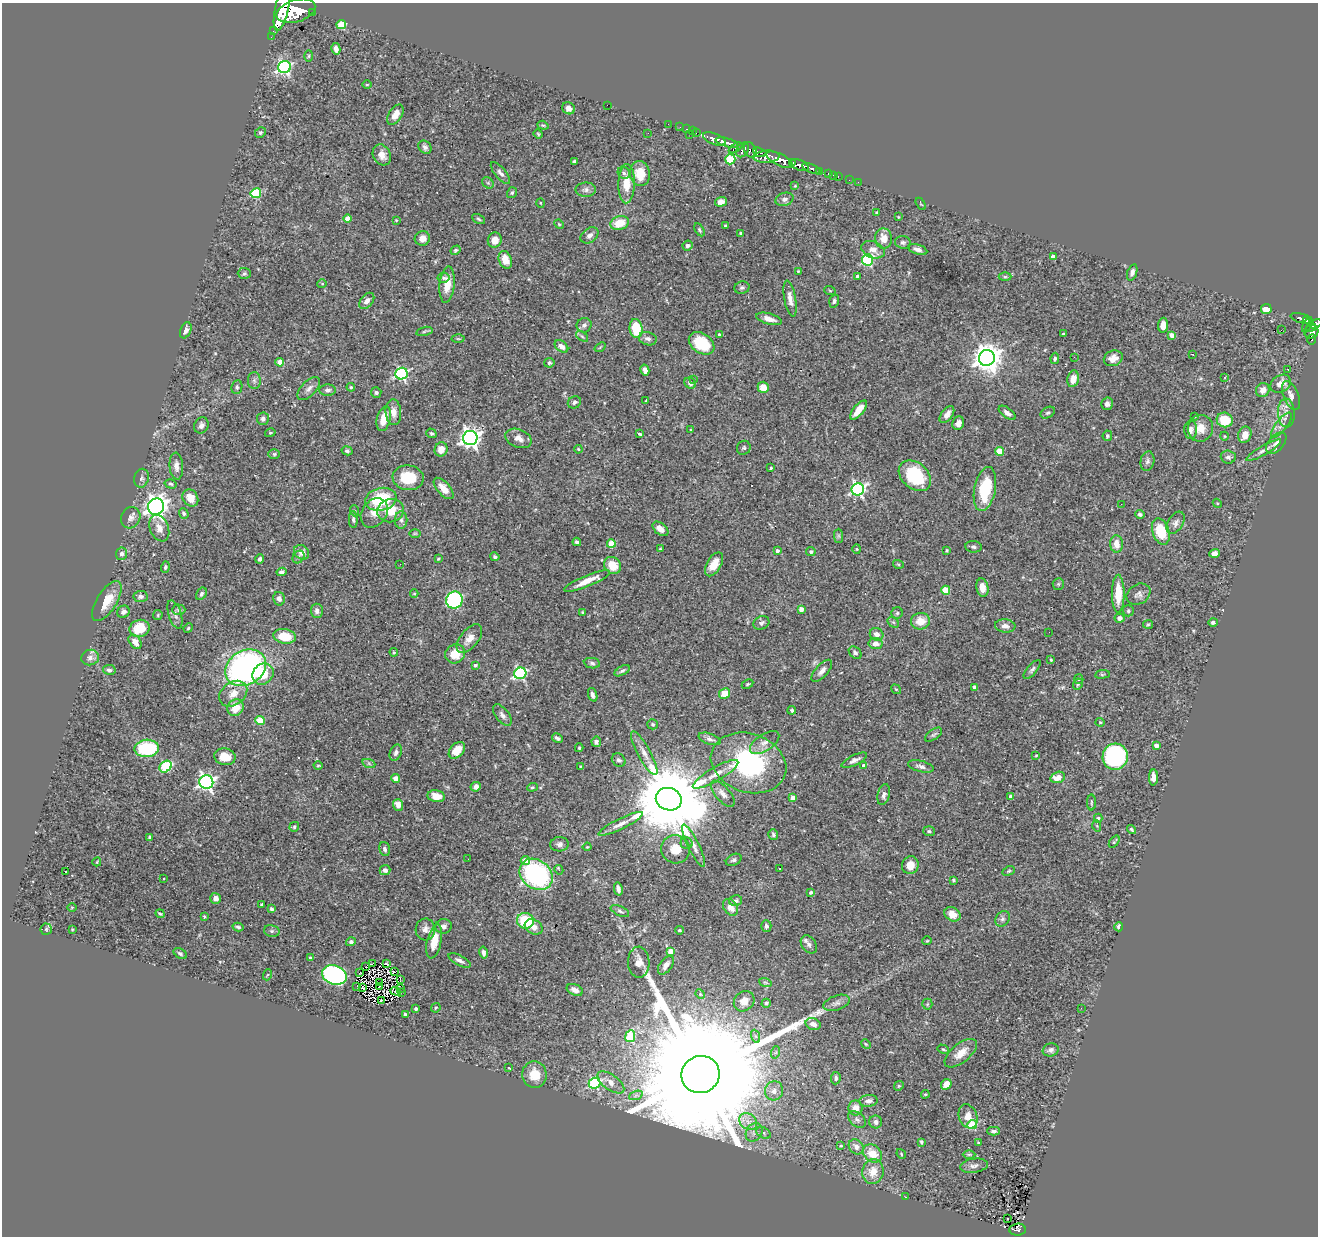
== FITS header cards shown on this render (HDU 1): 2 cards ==
NAXIS1  =                 1316
NAXIS2  =                 1234

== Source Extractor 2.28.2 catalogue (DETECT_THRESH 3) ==
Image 1316 x 1234 px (HDU 1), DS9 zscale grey, 1 PNG px = 1 image px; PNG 1320 x 1238 px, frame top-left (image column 1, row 1234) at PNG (2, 3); each listed source drawn as its Kron ellipse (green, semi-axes under 4 px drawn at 4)
Background 0.866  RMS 0.029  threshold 0.0861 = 3 sigma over >= 5 px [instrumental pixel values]
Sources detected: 463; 2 with non-positive FLUX_AUTO (blend fragments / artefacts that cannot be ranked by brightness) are neither listed nor drawn; the other 461 listed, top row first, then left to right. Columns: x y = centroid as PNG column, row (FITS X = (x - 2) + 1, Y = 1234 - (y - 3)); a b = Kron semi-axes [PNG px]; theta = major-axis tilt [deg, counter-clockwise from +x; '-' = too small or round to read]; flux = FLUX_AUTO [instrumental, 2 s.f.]
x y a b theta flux
282 8 23 6 78 11000
296 11 20 11 18 7900
312 12 3 3 - 150
341 25 5 4 - 69
273 31 2 2 - 15
271 37 2 2 - 7.6
336 49 6 4 -76 9.5
309 56 6 3 88 2.3
284 67 6 6 - 340
367 85 5 3 - 2
607 105 2 2 - 28
569 108 6 5 - 11
395 115 11 6 58 21
668 124 2 2 - 13
543 125 6 4 -19 2.5
680 127 2 2 - 13
686 129 3 2 - 34
692 131 3 2 - 19
696 132 3 2 - 30
260 133 5 5 - 3
648 133 2 2 - 1.7
538 134 5 4 - 2
689 134 3 2 - 93
714 139 12 5 -22 2200
727 142 12 4 -15 1800
425 147 7 6 - 6.2
736 148 7 4 31 320
743 150 8 5 58 810
750 150 8 6 -63 590
760 152 7 4 -17 520
382 155 11 8 -62 15
766 157 13 6 4 1900
730 159 5 5 - 110
780 160 14 6 -26 3800
574 161 4 2 - 2.5
793 163 4 3 - 600
799 165 10 5 -20 1500
811 168 10 3 -23 370
819 171 4 3 - 170
500 173 13 5 -50 8
624 173 6 5 - 4.6
828 173 3 3 - 52
640 174 12 10 -80 32
833 175 2 2 - 11
838 176 3 2 - 27
849 180 2 2 - 7.3
858 182 2 2 - 7.3
488 183 6 5 - 3.7
626 184 20 8 88 33
795 186 3 3 - 2.1
586 190 10 7 0 6.8
256 193 5 5 - 110
512 193 6 5 - 3.1
784 199 9 6 18 6.6
721 202 6 4 18 17
540 203 5 3 - 1.6
921 204 7 2 -58 1.5
877 212 4 3 - 2
898 217 3 2 - 1.3
348 219 4 4 - 29
478 219 7 4 -28 3.4
396 220 3 2 - 1.3
620 223 9 7 16 39
559 224 5 4 - 2.4
726 226 3 3 - 3
699 230 7 4 -60 3
741 233 4 3 - 3.6
590 235 10 7 37 8.8
422 238 7 7 - 13
884 238 10 8 -83 20
495 240 8 7 - 16
903 242 8 6 -11 5
688 246 5 5 - 5.2
917 249 10 5 -18 8.1
456 250 5 4 - 3
873 250 12 8 -21 14
1053 257 4 4 - 12
505 260 9 6 -71 26
867 260 5 5 - 210
798 271 3 3 - 2.1
1132 272 8 4 71 8.1
244 273 6 5 - 3.4
858 276 4 3 - 8.7
1005 277 6 4 0 3.1
443 278 6 5 - 4.4
322 284 4 4 - 2.2
447 285 18 7 84 29
742 288 7 6 - 5.2
830 291 6 3 -20 1.8
790 299 18 5 -79 13
367 301 9 6 50 8.1
834 301 6 5 - 4.9
1266 309 5 5 - 26
1301 318 11 4 -15 270
769 319 13 5 -15 14
1307 321 3 2 - 170
1315 324 6 4 22 580
584 325 7 7 - 6.2
1163 325 7 5 86 11
1307 325 8 4 64 150
1311 327 5 2 - 310
636 328 9 6 -83 74
186 330 8 5 69 7.2
1281 330 2 2 - 520
424 331 8 3 14 2.8
1311 332 7 6 - 460
719 334 3 3 - 3
1063 334 3 3 - 2.4
1172 335 4 4 - 16
582 336 7 3 -37 3.1
458 339 6 4 -1 2.6
648 339 9 6 -15 7.7
1312 340 5 3 - 39
702 343 14 9 -35 62
561 346 8 5 -39 11
600 347 6 3 37 1.9
1192 354 3 2 - 1.5
1074 357 3 2 - 1.8
987 358 8 8 - 2400
1055 358 6 4 81 5
1113 358 10 7 21 16
280 362 4 4 - 23
549 363 5 5 - 4
1288 369 2 2 - 1.4
645 370 6 4 -77 9.6
401 374 6 6 - 300
1225 377 3 3 - 2.3
693 379 3 3 - 3.9
1073 379 8 5 79 17
254 380 8 6 -89 5.8
690 383 6 5 - 7.7
1281 384 11 8 31 19
237 387 7 5 82 4.4
351 387 4 4 - 2.3
763 387 5 5 - 21
309 388 14 7 46 11
328 390 8 5 4 6.1
1263 390 7 6 - 16
376 393 5 5 - 3.6
1291 395 15 7 -68 12
646 400 3 2 - 1.1
574 402 7 5 31 5.7
1107 404 6 5 - 6.3
858 410 12 5 51 26
393 412 13 8 -86 18
1007 413 10 5 -37 8.5
1048 413 8 5 29 4.1
1286 413 14 8 -88 15
947 415 10 5 54 12
1195 416 4 2 - 1.5
263 419 6 6 - 6.6
384 419 12 7 77 22
1225 420 8 7 - 54
958 423 7 5 69 9.2
201 425 8 7 - 7.5
1281 425 15 5 52 10
1200 428 13 12 - 23
691 430 3 3 - 1.8
1191 430 9 6 88 8.4
270 433 5 4 - 2.4
431 433 5 4 - 2.9
640 434 4 3 - 3.6
1245 435 8 6 70 16
1107 436 5 4 - 3.7
1224 436 4 3 - 1.5
470 438 7 7 - 1000
518 438 13 9 -21 14
1276 443 13 7 49 10
744 448 7 6 - 3.6
441 449 7 6 - 20
578 449 4 3 - 1.7
1264 450 20 4 30 10
347 451 5 4 - 4.3
999 451 4 4 - 44
274 454 6 5 - 3
1228 457 7 6 - 6.6
1147 461 10 6 80 6.3
176 466 13 7 -86 11
771 468 3 2 - 1.9
915 476 18 13 -41 120
141 478 9 7 76 5.6
408 478 15 12 -7 55
171 484 6 4 -16 3.2
444 488 13 6 -49 20
858 489 6 6 - 430
985 489 22 10 79 96
190 498 9 7 -55 29
381 499 16 11 12 110
1217 503 5 3 - 1.8
1121 504 2 2 - 1.9
156 507 8 8 - 1300
355 511 6 3 -70 1.8
391 511 13 11 16 39
184 513 5 4 - 4.1
374 513 16 12 54 19
1140 514 4 3 - 4
131 518 11 9 63 9.6
353 520 8 4 -89 4.5
401 520 9 6 -89 6.4
1176 523 12 7 58 8.5
159 528 14 9 -67 16
660 529 9 5 -39 14
1161 531 13 8 -72 69
415 533 6 4 0 2.3
838 536 7 4 -90 3.3
577 542 4 3 - 5.2
611 544 4 4 - 50
1116 544 8 6 -87 19
973 547 8 5 -7 4.7
660 549 3 3 - 1.7
857 549 4 4 - 2
947 550 3 3 - 2.2
777 551 4 3 - 5.7
811 551 4 4 - 4.5
302 552 8 6 -40 14
1214 553 5 4 - 6.5
122 554 6 5 - 6
299 557 7 5 54 3.9
495 557 4 4 - 3.8
260 559 4 4 - 5.7
438 559 3 3 - 1.8
400 564 2 2 - 0.86
714 564 13 7 59 24
898 564 5 3 - 2
612 565 9 7 -43 34
165 567 6 4 73 3.7
281 572 5 4 - 5.1
587 581 25 5 22 28
1058 584 6 5 - 3.2
982 588 9 6 -80 18
946 590 4 4 - 66
201 594 7 4 59 4.4
414 594 4 3 - 1.8
1118 594 19 6 -90 43
1138 594 12 10 32 9.4
141 596 7 5 5 6.7
279 599 7 6 - 6.9
454 600 8 8 - 280
107 601 23 10 57 36
801 609 4 4 - 13
179 610 6 5 - 3.5
317 611 7 6 - 7.1
1128 611 5 5 - 3.2
123 612 6 6 - 6.7
583 613 3 3 - 2.9
897 613 6 5 - 3.5
175 614 15 6 -73 8
158 615 5 4 - 2.4
1120 618 5 4 - 8.6
920 621 9 8 - 28
893 622 6 4 -43 3.3
1213 622 5 4 - 4.9
761 623 8 6 27 5.4
1148 624 5 4 - 2.3
1005 626 10 6 -6 12
140 628 10 8 18 52
188 628 5 4 - 2.3
1049 632 2 2 - 2.7
877 634 7 6 - 10
285 636 11 7 -9 51
469 638 17 9 51 16
135 642 8 5 -52 16
876 644 7 5 -7 13
394 652 4 3 - 2.2
855 653 7 5 -45 5.5
455 654 10 9 - 32
90 658 9 7 15 8.1
1051 660 3 3 - 2
592 663 8 5 -9 4.9
475 665 4 4 - 4.6
246 668 21 17 33 570
1032 669 12 5 50 5.2
109 670 6 5 - 4.7
622 671 8 4 29 4.4
822 671 14 6 48 11
520 673 6 5 - 280
263 674 11 10 - 41
1102 674 7 3 8 2.3
1079 679 5 4 - 2.4
748 684 6 4 27 2.5
1078 684 6 4 64 3.1
975 687 4 3 - 4.7
896 689 5 3 - 1.7
725 693 6 5 - 28
233 694 15 11 37 23
593 695 7 4 -72 6.5
235 708 8 8 - 30
792 710 4 4 - 3.2
502 715 12 6 -51 8.6
260 720 5 4 - 59
1100 722 4 4 - 2
653 724 5 5 - 3.7
934 735 10 5 35 4
557 738 5 3 - 4.2
710 739 11 5 -19 7.6
596 742 5 5 - 6.2
765 742 17 8 33 15
1156 745 4 4 - 12
147 748 12 8 4 140
579 748 4 3 - 2.1
457 750 10 6 45 25
396 752 8 5 69 6.1
644 753 24 6 -61 17
1036 755 3 2 - 1.5
225 757 10 8 -10 33
1115 757 13 12 - 280
619 760 7 6 - 6.1
854 760 14 5 26 8.3
749 763 39 29 -20 250
369 764 7 4 -20 3.4
318 766 4 3 - 1.9
581 766 4 2 - 1.5
864 766 4 4 - 12
921 766 13 5 -13 7.5
166 767 7 5 40 93
715 774 26 6 30 19
1058 777 7 5 18 28
1153 777 8 4 88 12
396 778 4 4 - 23
206 782 7 6 - 570
476 787 5 4 - 8.4
532 787 5 4 - 2.7
723 794 16 7 -49 12
884 795 10 6 76 7.9
436 796 9 6 -12 20
1011 796 4 4 - 11
793 798 4 4 - 18
669 799 13 11 -19 32000
1091 802 8 4 90 2.9
398 805 6 5 - 13
1098 818 4 4 - 2.5
621 824 24 5 26 15
1097 826 6 3 -72 1.9
294 827 5 4 - 2.9
1131 830 5 3 - 3.2
929 831 6 5 - 3.1
773 835 5 4 - 3.5
150 837 4 3 - 6
1114 842 7 3 50 2.6
687 843 6 5 - 4.1
559 844 9 7 6 7.4
694 846 23 5 -64 14
587 847 4 4 - 2.1
385 849 7 5 -73 5.4
675 849 14 14 - 30
468 859 2 2 - 4.1
734 860 8 5 27 4.5
525 861 4 4 - 19
97 862 4 2 - 1.5
910 865 9 8 - 22
780 868 3 2 - 2.5
385 870 5 5 - 6.1
559 870 5 3 - 4.9
65 871 3 3 - 7.2
1009 871 6 4 27 2.7
536 874 18 14 -38 300
164 879 3 2 - 3.1
953 880 3 3 - 2.7
618 889 6 3 -78 6.9
811 893 4 3 - 4.2
216 898 5 5 - 10
736 901 6 5 - 5.1
262 904 3 2 - 1.9
72 907 4 3 - 1.6
730 907 9 6 -53 19
272 909 4 4 - 3.4
620 911 10 5 -25 4.9
160 914 4 2 - 2.7
952 914 8 6 -30 21
204 916 4 3 - 1.6
1002 919 8 6 52 5
525 921 8 7 - 84
444 926 8 7 - 7.7
766 926 6 5 - 5.8
238 927 5 3 - 3.2
534 927 9 7 -30 14
1119 927 5 3 - 8.8
46 929 5 5 - 3.5
425 929 11 9 88 12
72 930 3 2 - 1.8
679 930 4 3 - 2.7
272 931 8 6 -14 4.6
434 941 17 7 77 35
927 941 5 3 - 1.6
351 942 5 4 - 5.1
809 944 10 7 -53 7.8
671 951 4 4 - 27
180 953 7 4 -33 3.6
483 953 6 4 -78 6.5
310 958 4 3 - 3
460 961 12 5 -28 7.9
639 962 15 10 -88 17
387 963 4 2 - 1.4
372 964 4 2 - 1.4
666 965 11 6 54 9.8
366 967 2 2 - 1.2
394 971 4 2 - 0.4
360 973 3 2 - 2.2
267 975 6 3 69 2.2
334 975 13 9 -19 440
401 980 4 2 - 1.3
765 982 6 4 -19 3.2
380 983 2 2 - 1.5
357 986 3 2 - 2.2
379 986 4 2 - 1.4
363 988 3 2 - 1.7
400 988 3 2 - 0.068
575 990 8 5 -24 12
395 991 5 3 - 1.6
401 992 3 2 - 8.7
700 994 5 4 - 2.1
382 1000 3 2 - 2.4
744 1001 11 9 43 16
766 1003 4 4 - 3
836 1003 14 7 19 9.4
927 1004 5 5 - 2.6
436 1008 5 4 - 2.4
1081 1008 3 2 - 3.9
416 1009 4 3 - 3.2
405 1015 4 3 - 4.8
813 1024 8 5 -16 10
630 1036 6 5 - 98
755 1036 7 4 -71 4.1
866 1044 5 4 - 2
943 1049 6 4 -29 2.6
1051 1050 8 6 15 6.7
776 1052 6 4 71 2.6
961 1053 19 9 40 25
508 1068 3 3 - 9.9
701 1074 19 18 - 160000
534 1075 13 12 - 33
836 1078 6 4 83 4.4
611 1082 16 7 -36 18
595 1083 6 5 - 220
946 1084 6 4 46 23
899 1086 5 4 - 2.4
774 1091 9 9 - 14
925 1094 4 3 - 2.1
636 1095 7 4 19 4.8
868 1101 9 6 4 10
855 1108 7 7 - 19
968 1116 12 9 -70 18
857 1119 10 6 -40 7.1
748 1122 9 7 -39 13
876 1122 6 6 - 6.6
972 1124 5 4 - 76
993 1131 6 4 0 4.9
754 1132 10 8 55 10
764 1133 8 5 -29 5
921 1142 4 3 - 2.8
978 1143 3 2 - 1.7
841 1146 4 3 - 1.8
856 1147 8 6 -46 13
872 1154 10 8 -42 36
901 1154 5 4 - 2.1
969 1154 6 4 0 3.1
974 1166 14 7 7 8.3
873 1172 12 10 79 28
905 1197 2 2 - 11
1007 1219 3 2 - 5.6
1018 1229 8 6 4 160
At the frame edge (FLAGS 8, measured only in part): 2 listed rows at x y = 282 8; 1315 324
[2 non-positive-flux detections neither listed nor drawn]